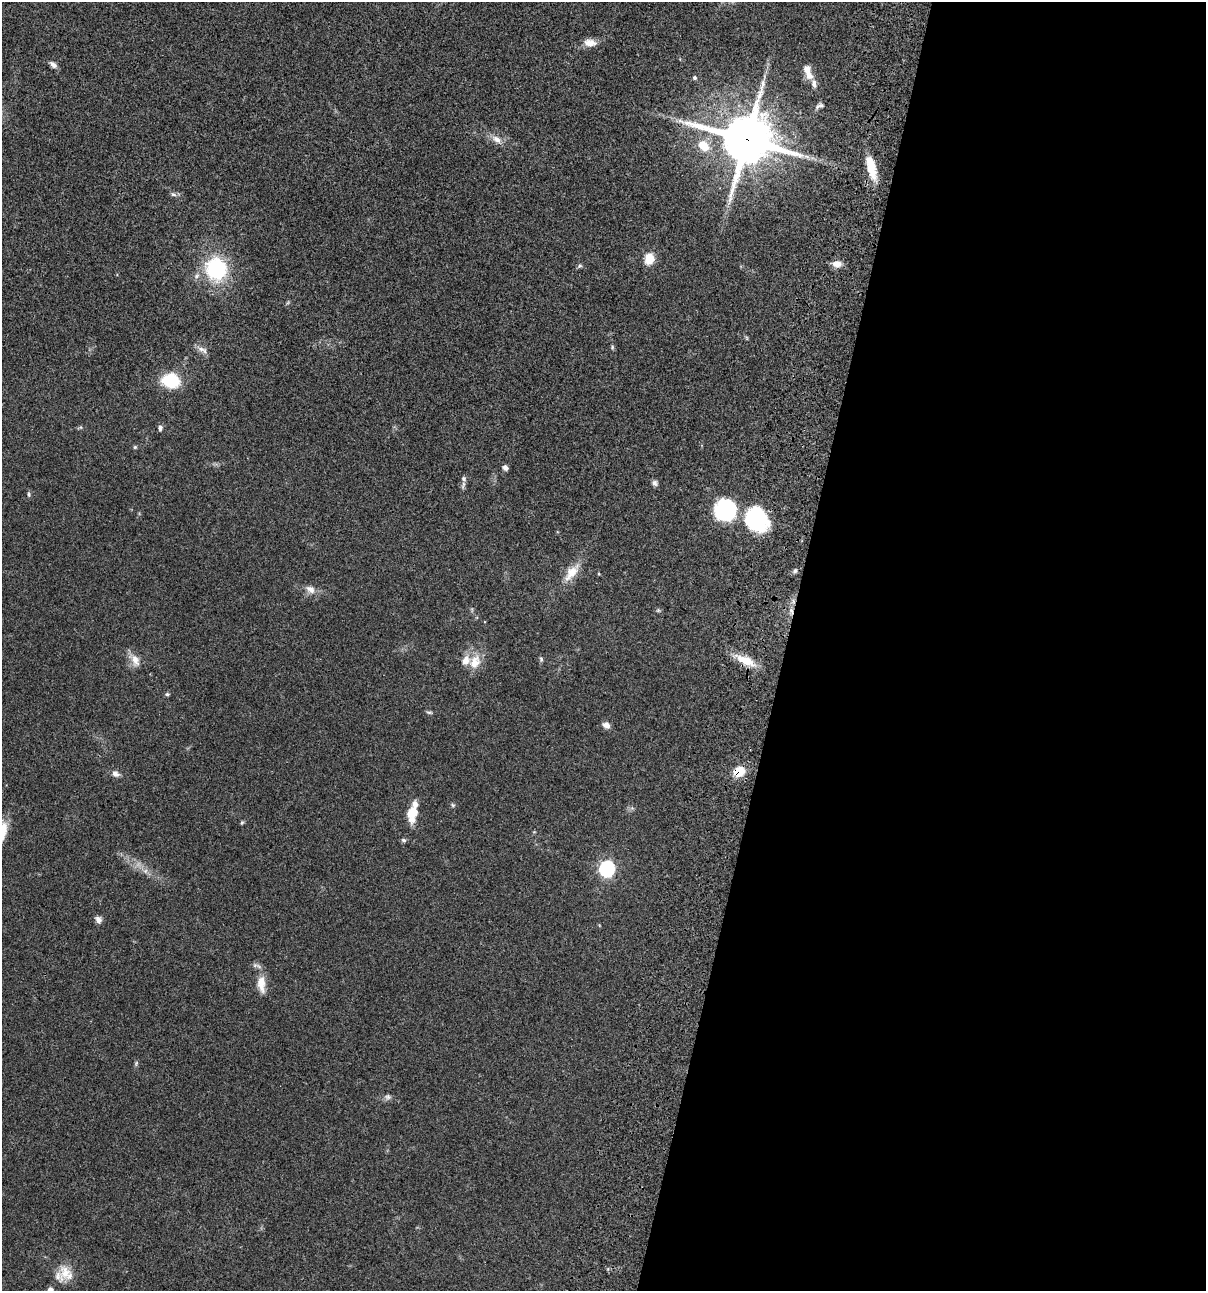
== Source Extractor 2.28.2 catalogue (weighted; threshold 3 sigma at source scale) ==
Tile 12 of 4 x 4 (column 4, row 3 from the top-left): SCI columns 3845-5048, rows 1409-2697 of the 5406 x 5393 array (HDU 1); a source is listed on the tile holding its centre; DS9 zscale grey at full resolution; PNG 1208 x 1293 px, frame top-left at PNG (2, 2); no overlay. Shown black and unused: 35% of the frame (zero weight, under 3 of 4 exposures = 9% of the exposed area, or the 3 px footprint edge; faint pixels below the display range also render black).
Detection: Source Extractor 2.28.2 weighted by HDU 2 'WHT'; one run over the whole footprint, this tile lists its part. Background 0.0468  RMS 0.0053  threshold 0.0239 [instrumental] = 3 sigma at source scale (4.5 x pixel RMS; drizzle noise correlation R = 1.50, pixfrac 1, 0.05/0.05 arcsec/px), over >= 5 px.
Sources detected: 59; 1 too faint to see at this stretch — not listed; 5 inside a brighter listed object's ellipse — not listed separately; the other 53 listed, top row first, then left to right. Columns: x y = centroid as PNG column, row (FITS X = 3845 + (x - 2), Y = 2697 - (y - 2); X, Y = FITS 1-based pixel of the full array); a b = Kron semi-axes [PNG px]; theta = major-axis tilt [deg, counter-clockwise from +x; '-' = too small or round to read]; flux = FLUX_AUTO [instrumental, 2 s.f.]
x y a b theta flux
590 43 17 10 -4 4.5
53 64 10 6 -42 2.1
809 75 13 9 -46 4.2
695 78 6 5 - 0.86
821 105 8 6 -23 1.4
497 139 15 8 -32 3.8
747 139 17 17 - 2500
703 146 14 10 -43 10
807 157 10 5 -14 2
871 168 31 10 -76 12
173 194 8 6 -16 1.3
649 259 6 5 - 27
837 264 12 8 3 3.8
580 266 7 5 21 0.85
216 269 21 19 -73 44
612 347 6 4 -90 0.69
201 349 13 7 -11 2.5
171 381 17 13 -17 22
160 428 7 5 85 1.4
135 447 5 5 - 0.61
505 467 6 6 - 1.6
655 483 8 7 - 1.4
463 485 12 4 71 1.3
29 495 7 4 -84 0.81
725 510 24 24 - 32
756 520 27 22 -53 38
795 571 6 5 - 0.92
571 573 28 11 50 8.5
599 574 4 3 - 0.49
310 589 14 10 -34 3.6
658 610 5 5 - 0.72
791 611 10 5 -71 1.8
541 659 6 5 - 0.87
135 660 17 10 -72 5
745 660 30 10 -25 9.4
475 662 19 13 70 8.1
167 694 5 4 - 0.91
429 712 9 4 -5 0.87
606 725 8 7 - 2.6
739 771 13 10 27 9.3
115 774 9 7 -28 2.4
453 805 5 5 - 0.75
412 813 20 11 84 9.5
242 822 5 5 - 0.66
2 832 25 11 72 10
403 840 7 5 -17 0.92
607 869 7 7 - 110
98 920 9 7 -68 2.2
261 984 25 10 -86 7.1
136 1063 8 4 68 0.81
388 1097 8 8 - 1.6
66 1273 22 19 -87 9.5
50 1290 5 5 - 2.7
Overlapping masked pixels (flux is a lower limit): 6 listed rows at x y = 747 139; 871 168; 756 520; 791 611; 745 660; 739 771
Isophote crosses this tile's border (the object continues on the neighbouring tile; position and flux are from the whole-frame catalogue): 2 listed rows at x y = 2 832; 50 1290